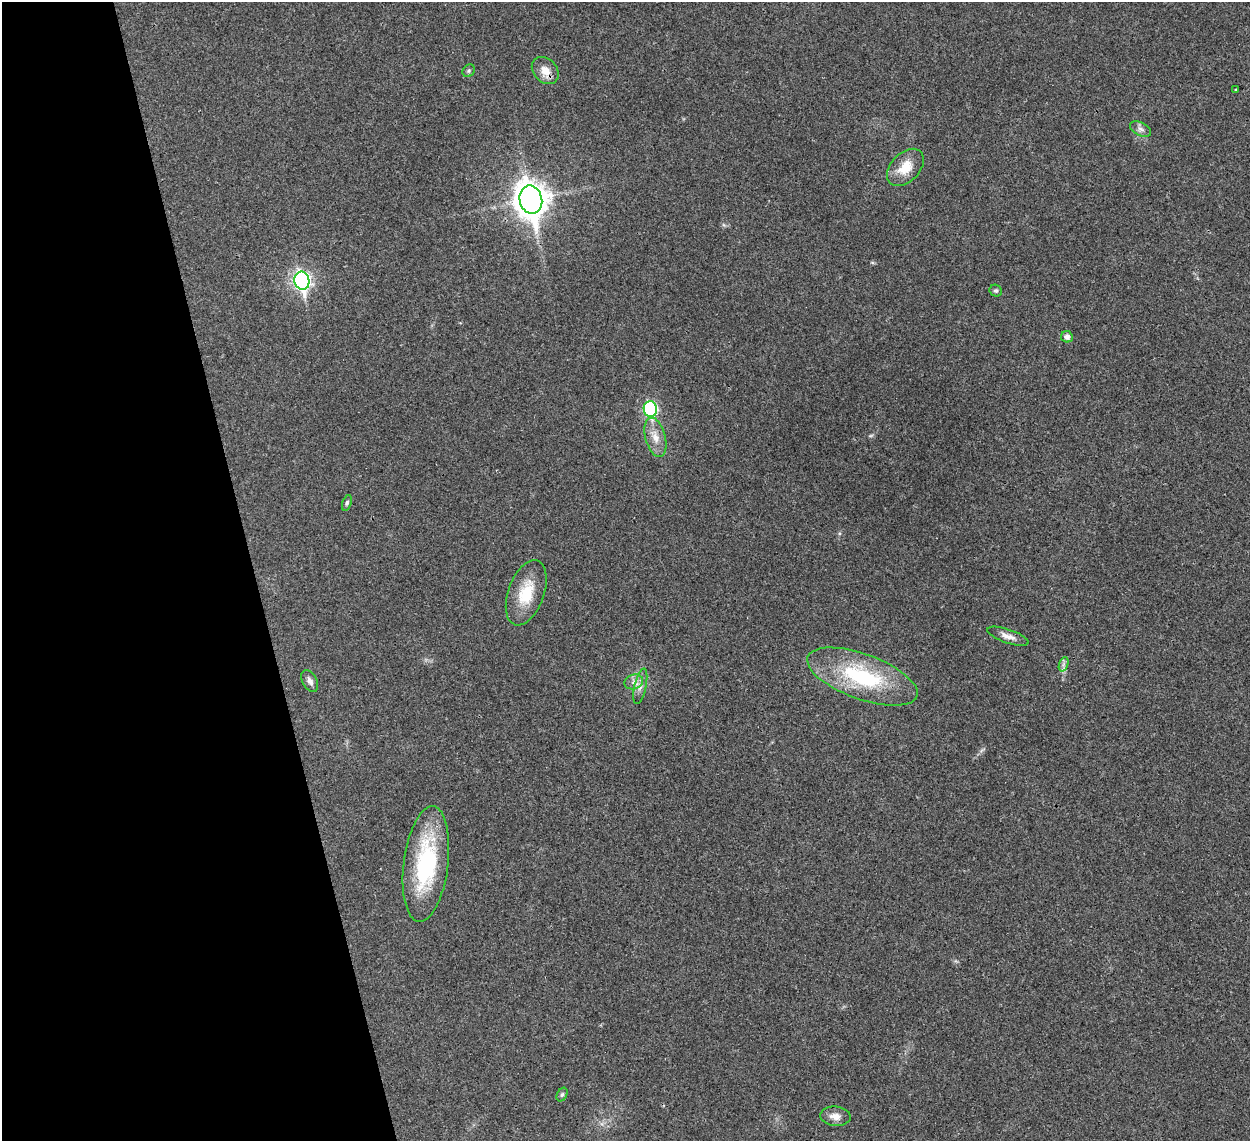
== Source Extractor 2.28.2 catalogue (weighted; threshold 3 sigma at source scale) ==
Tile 5 of 4 x 4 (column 1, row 2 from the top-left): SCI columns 39-1286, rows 2568-3706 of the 5065 x 5020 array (HDU 1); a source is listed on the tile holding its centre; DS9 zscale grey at full resolution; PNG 1252 x 1143 px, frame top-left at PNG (2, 2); each listed source drawn as its Kron ellipse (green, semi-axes under 4 px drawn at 4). Shown black and unused: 20% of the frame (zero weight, under 3 of 4 exposures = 2% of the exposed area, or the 3 px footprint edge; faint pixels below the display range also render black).
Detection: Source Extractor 2.28.2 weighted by HDU 2 'WHT'; one run over the whole footprint, this tile lists its part. Background 0.0282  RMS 0.0046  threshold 0.0209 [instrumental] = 3 sigma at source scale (4.5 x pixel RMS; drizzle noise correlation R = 1.50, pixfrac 1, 0.05/0.05 arcsec/px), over >= 5 px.
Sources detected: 23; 1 too faint to see at this stretch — neither listed nor drawn; the other 22 listed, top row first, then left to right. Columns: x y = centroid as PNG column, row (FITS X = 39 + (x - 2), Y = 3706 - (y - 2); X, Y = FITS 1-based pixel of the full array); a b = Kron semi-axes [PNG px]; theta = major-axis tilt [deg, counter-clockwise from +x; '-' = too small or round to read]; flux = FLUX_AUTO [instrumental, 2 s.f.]
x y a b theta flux
545 70 15 11 -45 4.9
469 71 7 5 47 0.91
1236 89 3 2 - 0.73
1140 129 11 6 -28 2
905 167 22 14 46 8.8
531 200 14 11 -77 730
302 281 9 7 -79 160
996 291 6 5 - 0.88
1067 337 6 5 - 2.3
650 409 8 6 -81 59
655 437 20 10 -75 5.7
347 503 8 4 72 0.91
526 593 34 18 70 15
1008 636 22 7 -19 3.4
1064 664 7 4 71 1.3
862 677 58 22 -20 43
310 681 12 7 -61 2.1
634 682 9 7 18 2.4
640 686 18 6 77 2.9
426 864 58 22 83 49
562 1095 7 5 62 0.9
835 1116 15 9 -5 3.8